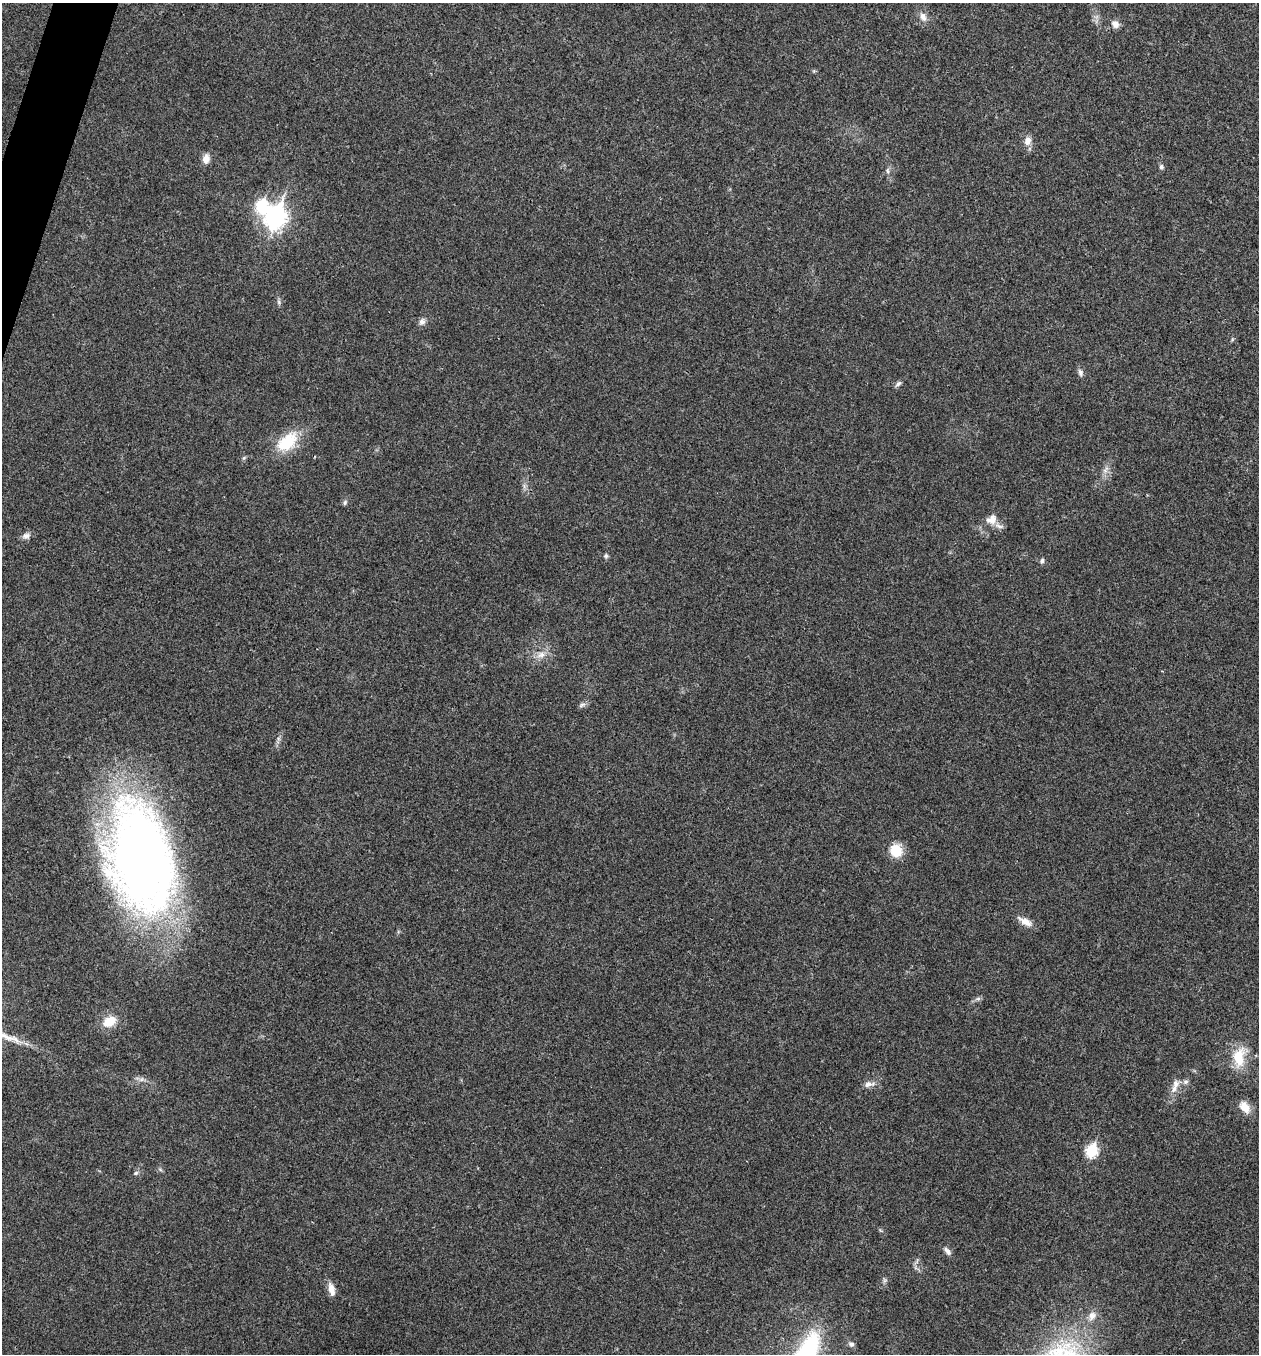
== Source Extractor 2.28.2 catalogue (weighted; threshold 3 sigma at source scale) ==
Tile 11 of 4 x 4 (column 3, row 3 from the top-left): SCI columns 2651-3907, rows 1358-2709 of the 5431 x 5417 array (HDU 1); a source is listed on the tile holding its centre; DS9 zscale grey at full resolution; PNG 1261 x 1356 px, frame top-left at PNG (2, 3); no overlay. Shown black and unused: <1% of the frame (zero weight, under 3 of 4 exposures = <1% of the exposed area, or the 3 px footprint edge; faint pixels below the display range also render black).
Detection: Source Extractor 2.28.2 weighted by HDU 2 'WHT'; one run over the whole footprint, this tile lists its part. Background 0.0238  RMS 0.0041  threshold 0.0184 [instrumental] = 3 sigma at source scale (4.5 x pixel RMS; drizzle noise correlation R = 1.50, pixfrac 1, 0.05/0.05 arcsec/px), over >= 5 px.
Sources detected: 40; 1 inside a brighter listed object's ellipse — not listed separately; the other 39 listed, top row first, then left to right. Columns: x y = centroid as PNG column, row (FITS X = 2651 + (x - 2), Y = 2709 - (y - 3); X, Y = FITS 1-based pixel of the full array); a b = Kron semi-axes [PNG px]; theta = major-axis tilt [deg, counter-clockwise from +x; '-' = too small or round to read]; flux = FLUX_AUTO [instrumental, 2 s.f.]
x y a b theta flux
923 17 12 8 -66 2.5
1115 24 10 8 -41 2.5
1028 141 12 9 70 2.9
206 159 13 9 78 2.8
1161 167 7 5 -73 0.92
888 171 8 4 83 0.91
261 205 8 7 - 26
275 217 10 8 71 240
279 302 7 4 -72 0.79
422 322 9 8 - 1.7
1080 372 10 7 -77 1.4
898 384 9 5 44 1.1
287 442 33 19 41 14
244 458 5 5 - 0.61
1105 470 12 6 53 1.8
345 502 7 5 61 0.83
991 519 15 12 27 3.9
26 536 11 8 18 1.9
606 556 6 6 - 0.76
1042 561 6 5 - 1.2
541 655 13 9 20 3.1
582 705 11 5 24 1.1
896 850 14 13 - 8.6
141 858 109 61 -78 350
1025 921 20 8 -28 3.6
978 999 7 4 1 0.85
109 1022 15 11 25 7.2
1239 1057 29 15 85 11
1185 1082 8 6 1 1.2
869 1084 15 7 11 2.4
1175 1086 23 8 71 4
1245 1107 17 11 -53 4.8
1092 1151 7 6 - 34
136 1173 6 5 - 0.74
947 1251 12 6 -48 1.7
884 1280 7 4 -72 0.78
331 1289 18 7 -76 3.2
1092 1316 13 10 70 3.2
851 1344 8 6 -16 1.1
Overlapping masked pixels (flux is a lower limit): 1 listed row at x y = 141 858